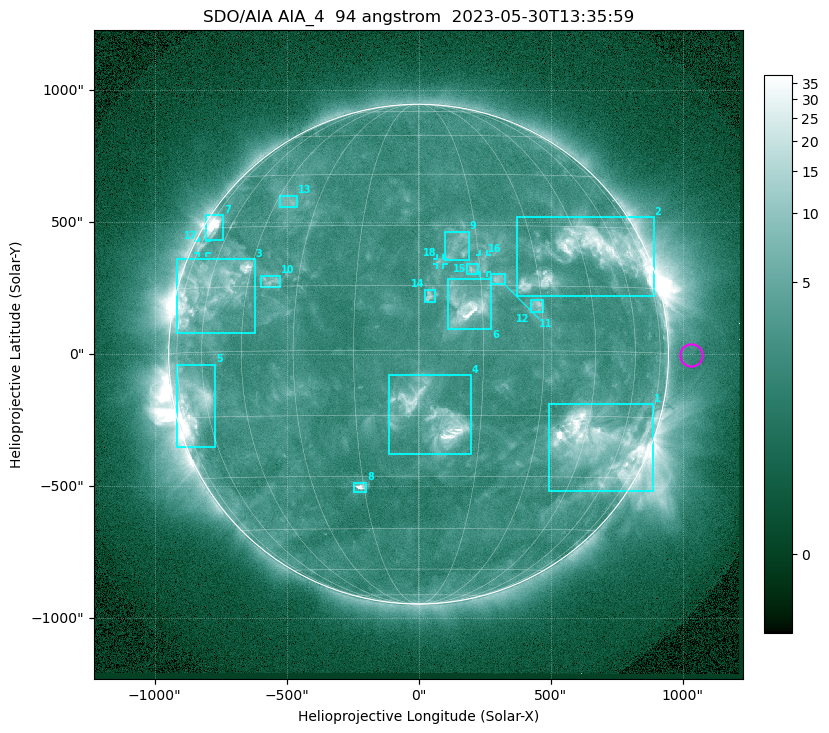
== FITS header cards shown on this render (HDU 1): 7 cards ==
TELESCOP= 'SDO/AIA '           / For AIA: SDO/AIA
INSTRUME= 'AIA_4   '           / For AIA: AIA_ATA1, AIA_ATA2, AIA_ATA3 or AIA_AT
WAVELNTH=                   94 / [angstrom] Wavelength
WAVEUNIT= 'angstrom'           / Wavelength unit: angstrom
DATE-OBS= '2023-05-30T13:35:59.138' / [ISO] Date when observation started; ISO 8
CTYPE1  = 'HPLN-TAN'           / CTYPE1: HPLN
CTYPE2  = 'HPLT-TAN'           / CTYPE2: HPLT

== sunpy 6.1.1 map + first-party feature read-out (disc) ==
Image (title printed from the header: SDO/AIA AIA_4  94 angstrom  2023-05-30T13:35:59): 1024 x 1024 px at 2.4 arcsec/px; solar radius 947 arcsec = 394 px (full disc in frame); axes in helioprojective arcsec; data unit not stated in the header (colour bar unlabelled)
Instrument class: DISC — disc imager (sunpy class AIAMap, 94 A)
Bright regions (active regions / flare kernels): reference = the median radial profile (limb darkening/brightening removed); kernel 9 px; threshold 5 sigma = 3.77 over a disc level ~2.54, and >= 1.15x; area >= 12 px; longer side >= 9 px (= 22 arcsec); searched inside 0.97 R_sun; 18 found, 18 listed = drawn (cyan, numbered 1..; 3 of them under ~33 arcsec drawn as corner ticks so the feature stays visible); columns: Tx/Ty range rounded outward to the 5 arcsec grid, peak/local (2 s.f.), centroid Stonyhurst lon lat
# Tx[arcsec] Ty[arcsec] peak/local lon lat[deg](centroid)
1 495..890 -520..-190 37 +51 -22
2 370..890 220..520 10 +48 +23
3 -915..-620 80..360 7.5 -58 +14
4 -115..200 -380..-80 13 +3 -15
5 -920..-770 -350..-40 13 -66 -11
6 110..275 95..285 13 +11 +10
7 -810..-740 435..525 15 -69 +30
8 -245..-200 -520..-485 14 -16 -33
9 100..190 355..465 3.3 +10 +25
10 -595..-520 255..300 3.9 -38 +16
11 270..330 265..305 4.7 +19 +17
12 425..470 155..210 4.5 +29 +10
13 -525..-460 555..600 3.3 -41 +37
14 25..65 200..245 4.8 +3 +13
15 185..225 300..345 4.1 +13 +19
16 230..260 310..380 3.4 +16 +20
17 -835..-805 385..430 3.6 -72 +25
18 70..95 340..365 3.1 +5 +21
Off-limb structures (1.02-1.3 R_sun): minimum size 162 px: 2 found; the strongest spans PA ~225..305 deg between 1.02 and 1.3 R_sun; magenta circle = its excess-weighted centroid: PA ~270 deg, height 1.09 R_sun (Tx ~1035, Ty ~-5 arcsec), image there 1.5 x the reference